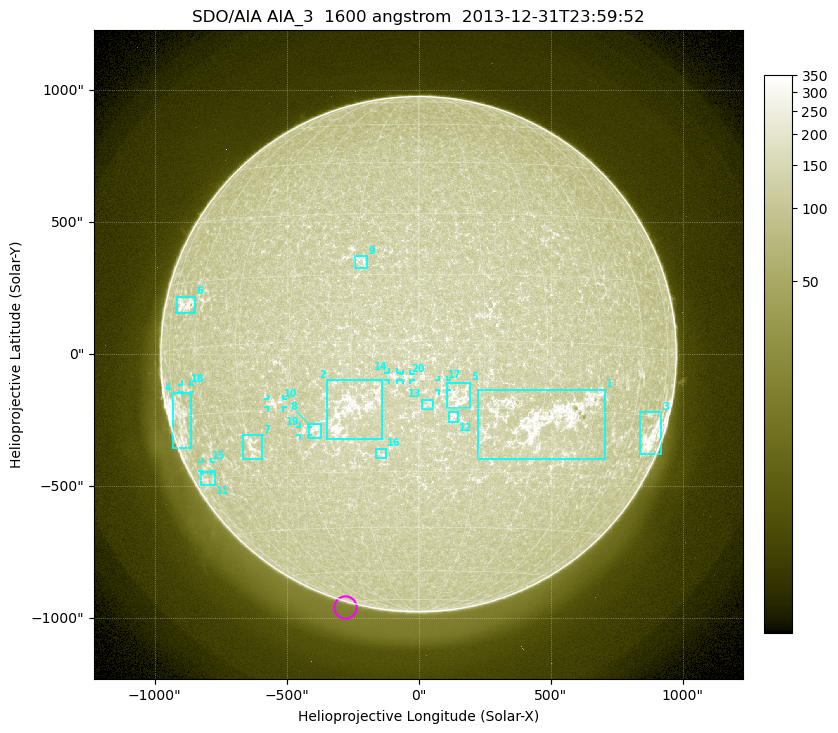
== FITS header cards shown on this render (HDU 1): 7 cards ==
TELESCOP= 'SDO/AIA'
INSTRUME= 'AIA_3'
WAVELNTH=                 1600
WAVEUNIT= 'angstrom'
DATE-OBS= '2013-12-31T23:59:52.12'
CTYPE1  = 'HPLN-TAN'
CTYPE2  = 'HPLT-TAN'

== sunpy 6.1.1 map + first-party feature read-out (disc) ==
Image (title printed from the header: SDO/AIA AIA_3  1600 angstrom  2013-12-31T23:59:52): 1024 x 1024 px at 2.4 arcsec/px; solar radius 976 arcsec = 407 px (full disc in frame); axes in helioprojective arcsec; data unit not stated in the header (colour bar unlabelled)
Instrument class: DISC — disc imager (sunpy class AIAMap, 1600 A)
Bright regions (active regions / flare kernels): reference = the median radial profile (limb darkening/brightening removed); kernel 9 px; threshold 5 sigma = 59.1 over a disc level ~128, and >= 1.15x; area >= 12 px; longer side >= 10 px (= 24 arcsec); searched inside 0.97 R_sun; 28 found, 20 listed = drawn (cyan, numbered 1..; 7 of them under ~33 arcsec drawn as corner ticks so the feature stays visible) (cap 20 boxes per figure: the strongest are kept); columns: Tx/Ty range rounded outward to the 5 arcsec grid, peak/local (2 s.f.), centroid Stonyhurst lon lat
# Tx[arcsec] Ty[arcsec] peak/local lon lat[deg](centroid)
1 225..710 -395..-135 3 +30 -17
2 -345..-135 -325..-95 2.3 -16 -15
3 840..920 -380..-220 3.3 +72 -20
4 -930..-860 -355..-145 2.9 -72 -15
5 105..195 -205..-105 2 +9 -12
6 -915..-845 155..220 2.9 -67 +10
7 -665..-590 -395..-305 2 -45 -23
8 -415..-370 -320..-265 2.1 -25 -20
9 -240..-195 325..375 1.7 -13 +18
10 -570..-510 -205..-170 1.9 -35 -13
11 -825..-770 -495..-445 2 -72 -30
12 115..150 -260..-220 1.8 +8 -17
13 15..55 -210..-170 1.6 +2 -14
14 -115..-80 -95..-70 1.8 -6 -8
15 -820..-785 -445..-405 1.8 -67 -27
16 -160..-120 -395..-355 1.6 -9 -26
17 80..110 -140..-95 1.6 +6 -10
18 -895..-865 -145..-115 1.9 -66 -9
19 -450..-420 -305..-275 1.7 -28 -20
20 -60..-30 -95..-75 1.6 -3 -8
Off-limb structures (1.02-1.3 R_sun): pedestal 0.125 subtracted; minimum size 162 px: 1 found; the strongest spans PA ~90..250 deg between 1.02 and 1.29 R_sun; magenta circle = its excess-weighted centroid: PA ~165 deg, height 1.02 R_sun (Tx ~-275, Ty ~-955 arcsec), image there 2.6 x the reference